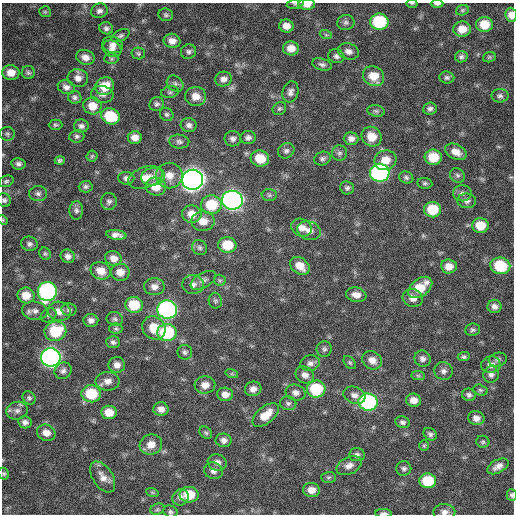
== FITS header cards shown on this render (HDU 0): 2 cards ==
NAXIS1  =                  512 / Axis length
NAXIS2  =                  512 / Axis length

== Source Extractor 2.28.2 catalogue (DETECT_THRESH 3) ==
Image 512 x 512 px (HDU 0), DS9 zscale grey, 1 PNG px = 1 image px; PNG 516 x 516 px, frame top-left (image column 1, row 512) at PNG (2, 3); each listed source drawn as its Kron ellipse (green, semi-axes under 4 px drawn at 4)
Background 402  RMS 21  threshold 64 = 3 sigma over >= 5 px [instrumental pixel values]
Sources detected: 203; all 203 listed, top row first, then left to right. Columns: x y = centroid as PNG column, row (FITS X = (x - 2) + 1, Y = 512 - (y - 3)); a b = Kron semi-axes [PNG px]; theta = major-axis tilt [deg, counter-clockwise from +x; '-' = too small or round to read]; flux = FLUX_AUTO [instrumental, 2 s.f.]
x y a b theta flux
412 3 5 3 - 1.3e+03
295 4 8 4 13 2.7e+03
307 4 8 5 1 1.2e+04
437 4 6 3 0 2.8e+03
462 10 6 5 - 2.3e+03
99 11 8 7 - 5.8e+03
45 12 6 5 - 2.2e+03
166 15 7 6 - 3.2e+03
511 15 7 6 - 1.1e+04
379 22 9 8 - 9.5e+04
346 23 8 7 - 4.5e+03
484 24 8 7 - 2.9e+04
286 26 7 6 - 1.1e+04
106 28 7 6 - 4.2e+03
462 29 9 7 4 1.8e+04
326 35 6 4 -19 2.0e+03
121 36 10 5 28 3.6e+03
172 41 8 7 - 1.0e+04
113 45 10 8 -21 7.7e+03
291 48 8 7 - 1.5e+04
112 49 10 8 -26 7.1e+03
348 51 11 8 -14 7.8e+03
188 52 8 7 - 4.0e+03
138 53 7 6 - 2.6e+03
336 56 8 7 - 4.7e+03
85 57 9 7 -20 9.4e+03
461 57 6 5 - 3.6e+03
489 57 6 5 - 2.2e+03
111 59 7 5 -1 2.5e+03
322 64 10 5 -14 4.5e+03
11 73 8 7 - 1.5e+04
28 73 6 6 - 3.2e+03
374 76 11 9 -35 2.5e+04
78 78 10 9 - 9.1e+03
447 78 7 6 - 3.6e+03
223 79 8 7 - 7.5e+03
175 84 9 7 -39 4.5e+03
105 86 10 8 30 2.6e+04
66 87 9 6 -22 6.3e+03
170 92 9 6 9 3.5e+03
290 92 11 8 74 6.5e+03
102 94 11 8 -8 6.3e+03
196 96 10 9 - 1.5e+04
500 96 8 7 - 4.3e+03
75 97 7 6 - 4.0e+03
157 104 7 7 - 3.9e+03
92 106 9 8 - 2.0e+04
279 109 7 6 - 2.9e+03
430 109 7 6 - 4.6e+03
376 111 9 5 -11 3.5e+03
167 114 7 6 - 3.3e+03
111 116 9 8 - 5.1e+04
55 125 7 5 2 2.5e+03
189 125 8 7 - 5.6e+03
81 126 7 6 - 4.6e+03
7 134 7 7 - 3.4e+03
77 136 7 6 - 3.6e+03
135 137 7 6 - 1.1e+04
372 137 10 9 - 2.1e+04
248 138 7 6 - 5.0e+03
233 139 8 7 - 5.7e+03
351 139 7 6 - 7.1e+03
179 142 10 7 -7 4.8e+03
286 151 8 7 - 4.8e+03
456 152 11 7 -26 1.3e+04
339 153 7 7 - 4.1e+03
92 156 5 5 - 1.9e+03
433 157 8 7 - 3.2e+04
260 158 9 8 - 3.2e+04
322 159 8 6 20 4.1e+03
385 160 11 10 - 2.1e+04
60 161 5 4 - 3.0e+03
18 164 7 5 -10 4.5e+03
380 173 10 9 - 3.2e+05
169 175 13 13 - 1.9e+04
457 175 8 7 - 3.7e+03
145 177 18 10 19 1.8e+04
153 177 12 9 6 1.1e+04
126 178 8 6 -6 4.8e+03
406 178 7 6 - 3.4e+03
193 180 10 10 - 1.2e+06
6 181 8 5 20 3.0e+03
425 183 7 5 -9 2.9e+03
156 186 10 9 - 2.4e+04
86 187 7 6 - 3.5e+03
347 188 7 6 - 3.7e+03
462 193 9 8 - 5.4e+03
38 194 9 7 -1 5.2e+03
269 195 7 6 - 3.2e+03
4 200 7 6 - 3.9e+03
232 200 10 9 - 6.7e+05
109 201 8 8 - 4.4e+03
467 201 9 7 -7 5.5e+03
211 205 10 9 - 4.9e+04
76 210 9 6 87 4.5e+03
432 210 8 7 - 4.3e+04
192 214 10 8 -6 1.7e+04
3 220 5 4 - 1.7e+03
203 221 11 10 - 1.7e+04
480 225 8 7 - 2.8e+04
302 228 11 8 -24 1.1e+04
309 231 12 9 -18 1.1e+04
116 235 10 5 -7 7.4e+03
29 244 8 7 - 4.5e+03
227 245 9 8 - 3.8e+04
199 248 8 7 - 4.2e+03
45 254 6 5 - 2.5e+03
68 256 7 6 - 6.0e+03
113 258 8 7 - 1.1e+04
300 266 11 8 -38 1.7e+04
449 266 8 7 - 1.4e+04
500 266 10 8 -9 6.2e+04
101 271 10 8 -22 1.6e+04
120 272 9 8 - 1.3e+04
203 280 14 7 30 6.6e+03
220 280 6 5 - 2.4e+03
193 284 11 9 -3 8.5e+03
154 287 10 8 -2 9.6e+03
420 287 13 8 37 3.6e+04
47 291 9 9 - 3.3e+05
26 295 8 8 - 2.0e+04
356 295 10 7 -10 9.6e+03
413 298 10 9 - 1.0e+04
215 301 8 6 -79 3.4e+03
134 305 9 8 - 4.1e+04
494 306 7 6 - 6.3e+03
69 310 7 6 - 3.8e+03
167 310 10 9 - 4.3e+05
35 311 13 9 -10 8.4e+03
59 311 11 9 -9 1.4e+04
49 315 8 6 33 3.9e+03
115 319 8 7 - 3.8e+03
91 320 7 6 - 6.5e+03
154 328 12 11 - 2.8e+04
116 329 6 5 - 2.8e+03
473 330 7 6 - 3.4e+03
55 331 11 9 17 5.8e+04
167 332 9 8 - 9.9e+04
113 342 7 6 - 4.2e+03
324 349 8 7 - 3.8e+03
185 352 7 7 - 3.9e+03
51 357 10 9 - 5.7e+05
464 357 6 4 4 2.8e+03
423 359 8 8 - 5.8e+03
498 359 9 6 15 4.4e+03
372 360 10 8 -32 1.1e+04
350 362 7 5 -49 2.6e+03
310 363 10 7 12 6.1e+03
117 365 8 8 - 9.5e+03
491 365 10 8 8 8.7e+03
63 371 9 8 - 6.0e+03
443 371 9 8 - 6.1e+03
232 374 6 4 -18 2.1e+03
305 375 9 8 - 8.2e+03
491 375 8 8 - 5.5e+03
418 376 7 4 -1 2.7e+03
108 381 12 9 1 1.1e+04
205 385 10 8 4 1.2e+04
253 389 8 7 - 8.1e+03
316 389 9 8 - 7.2e+04
480 390 7 5 -16 2.6e+03
296 393 10 8 -13 7.4e+03
91 394 9 8 - 5.6e+04
225 394 8 6 -4 9.9e+03
354 395 11 8 -20 8.2e+03
469 395 7 6 - 4.0e+03
29 398 7 6 - 3.2e+03
413 400 7 6 - 1.1e+04
368 402 9 8 - 2.1e+05
288 403 8 7 - 3.9e+03
161 409 7 7 - 7.9e+03
17 411 11 9 14 7.6e+03
109 412 8 6 -7 2.0e+04
266 415 15 8 40 2.1e+04
476 418 8 7 - 8.4e+03
25 422 7 6 - 6.0e+03
402 422 7 6 - 4.1e+03
46 433 9 8 - 1.1e+04
206 433 7 5 -44 2.7e+03
430 434 7 5 -37 4.1e+03
224 440 8 6 -9 6.6e+03
483 442 6 6 - 2.6e+03
151 445 11 10 - 1.5e+04
424 446 5 4 - 1.9e+03
357 455 8 6 3 4.3e+03
217 462 9 8 - 7.9e+03
349 466 13 8 25 9.9e+03
498 466 11 6 29 8.6e+03
404 469 7 7 - 4.1e+03
213 471 9 8 - 6.5e+03
4 474 6 5 - 2.4e+03
103 477 17 10 -57 1.3e+04
329 477 7 5 1 2.7e+03
428 481 8 7 - 5.3e+04
311 490 8 7 - 1.2e+04
152 492 6 4 -19 2.1e+03
189 495 9 8 - 3.5e+04
512 495 6 5 - 2.9e+03
180 497 8 7 - 5.7e+03
157 509 7 5 22 2.5e+03
170 512 7 6 - 3.4e+03
444 512 11 8 0 7.5e+03
383 513 8 3 -1 4.2e+03
At the frame edge (FLAGS 8, measured only in part): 11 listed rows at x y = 412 3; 295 4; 307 4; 437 4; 511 15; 4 200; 3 220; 4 474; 512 495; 444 512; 383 513